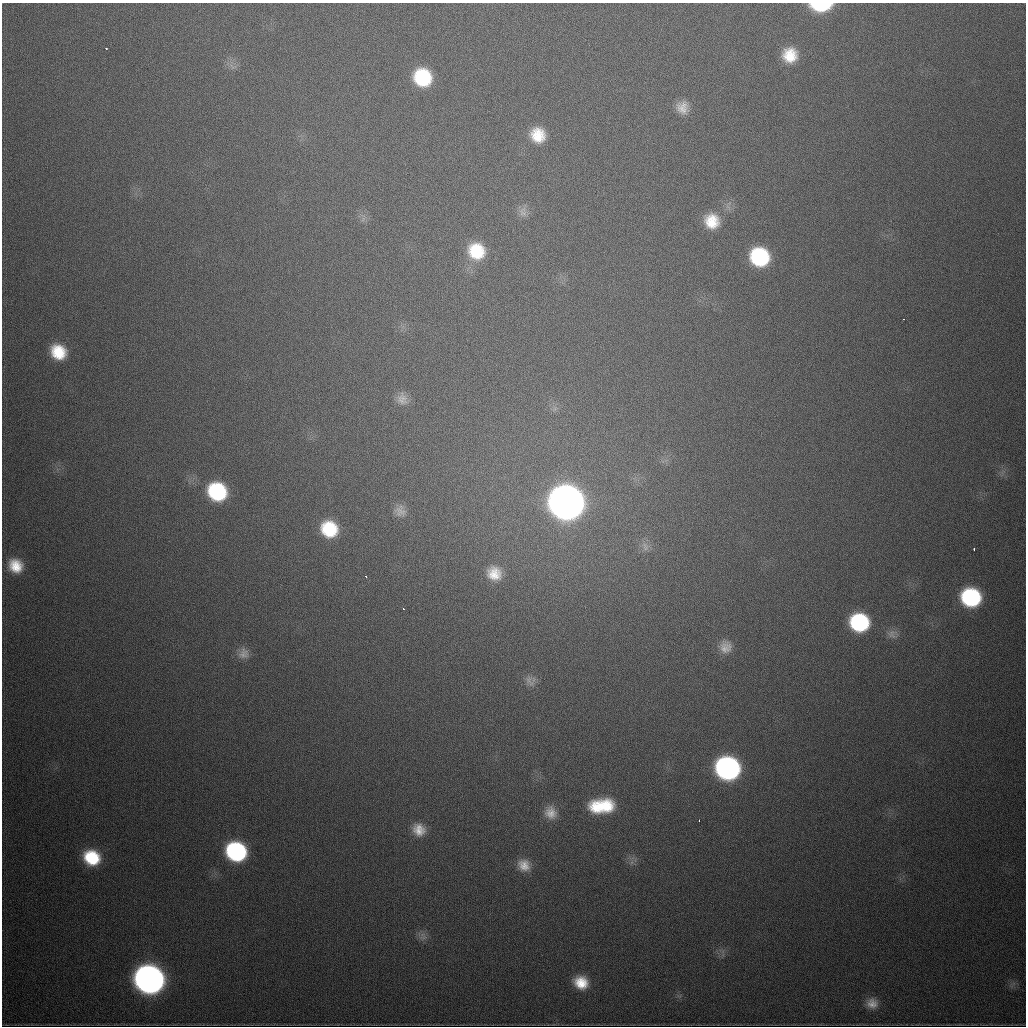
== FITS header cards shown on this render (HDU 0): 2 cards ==
NAXIS1  =                 1024
NAXIS2  =                 1024

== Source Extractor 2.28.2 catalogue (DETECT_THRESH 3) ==
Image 1024 x 1024 px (HDU 0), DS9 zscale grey, 1 PNG px = 1 image px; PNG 1028 x 1028 px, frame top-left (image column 1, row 1024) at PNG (2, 3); no overlay
Background 605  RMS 20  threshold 58.6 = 3 sigma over >= 5 px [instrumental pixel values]
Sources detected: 43; all 43 listed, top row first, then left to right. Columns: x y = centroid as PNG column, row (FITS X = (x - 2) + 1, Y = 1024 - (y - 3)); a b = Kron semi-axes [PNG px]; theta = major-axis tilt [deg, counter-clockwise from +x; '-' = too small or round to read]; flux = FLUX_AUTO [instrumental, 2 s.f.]
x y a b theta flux
821 5 16 7 0 1.1e+05
106 48 3 2 - 2.1e+03
790 55 15 15 - 3.6e+04
232 66 10 3 -45 3.7e+03
422 77 17 16 - 8.5e+04
682 107 15 14 - 1.7e+04
538 135 18 16 -51 3.6e+04
523 212 15 11 -85 1.1e+04
712 221 16 15 - 3.4e+04
476 251 20 18 -42 6.0e+04
759 257 16 15 - 1.2e+05
904 319 3 2 - 1.1e+03
58 352 16 14 -43 4.5e+04
402 399 17 14 -72 1.4e+04
217 492 16 15 - 1.2e+05
566 502 19 18 - 3.0e+06
400 511 16 14 -38 1.4e+04
329 529 17 16 - 6.6e+04
645 546 15 9 -72 1.1e+04
974 549 3 2 - 4.2e+03
16 566 15 13 -46 3.0e+04
494 573 15 14 - 2.6e+04
366 577 3 2 - 2.0e+03
971 597 16 15 - 1.5e+05
403 609 3 2 - 1.5e+03
859 622 16 14 -18 1.3e+05
892 634 13 11 -90 8.4e+03
725 647 17 16 - 1.8e+04
243 653 15 14 - 1.3e+04
529 681 18 9 -55 1.0e+04
727 768 17 15 -22 4.5e+05
601 806 25 14 4 7.1e+04
551 813 16 14 -67 1.8e+04
699 820 3 2 - 1.5e+03
419 830 16 13 -45 2.0e+04
236 851 16 15 - 2.0e+05
92 858 16 14 -30 6.4e+04
632 862 7 4 71 3.6e+03
524 865 17 15 -35 2.1e+04
424 937 13 5 8 5.7e+03
149 979 17 15 -27 1.4e+06
581 982 17 14 -26 3.4e+04
872 1003 13 12 - 1.4e+04
At the frame edge (FLAGS 8, measured only in part): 1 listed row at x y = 821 5